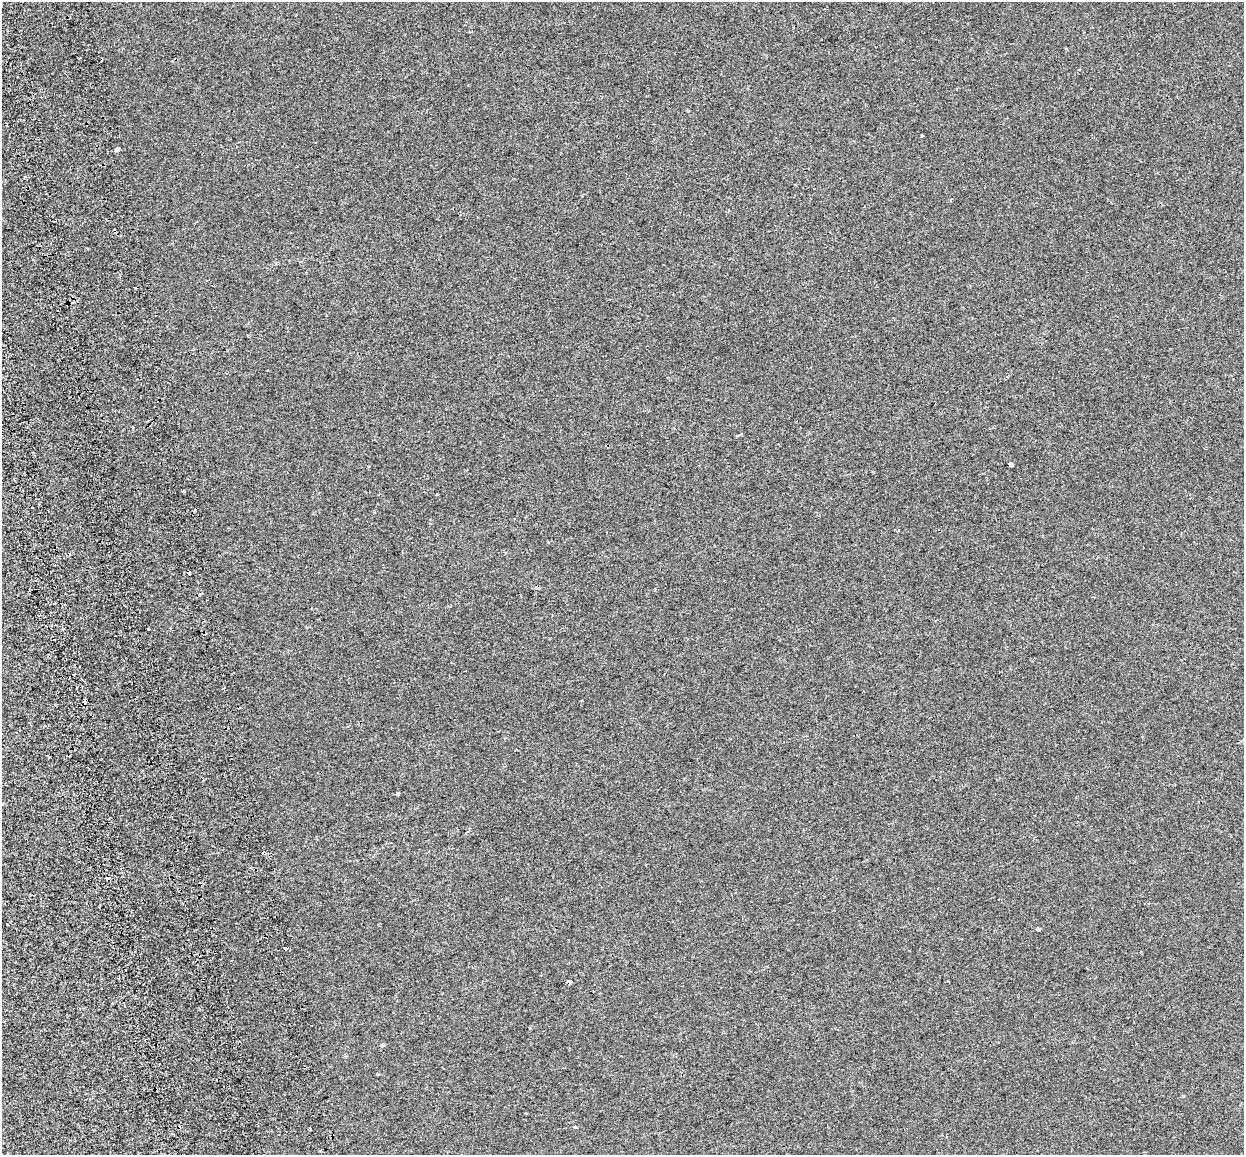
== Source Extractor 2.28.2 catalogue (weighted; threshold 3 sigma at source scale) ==
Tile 11 of 4 x 4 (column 3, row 3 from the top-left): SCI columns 2570-3811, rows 1327-2479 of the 5138 x 4912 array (HDU 1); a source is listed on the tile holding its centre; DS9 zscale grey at full resolution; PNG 1246 x 1157 px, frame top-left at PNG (2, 2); no overlay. Shown black and unused: <1% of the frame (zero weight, under 2 of 3 exposures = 7% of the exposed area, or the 3 px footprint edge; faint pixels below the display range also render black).
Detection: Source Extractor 2.28.2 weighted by HDU 2 'WHT'; one run over the whole footprint, this tile lists its part. Background -5.73e-04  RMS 0.0045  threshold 0.0204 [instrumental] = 3 sigma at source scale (4.5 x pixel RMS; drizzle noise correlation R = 1.50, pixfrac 1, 0.0396/0.0396 arcsec/px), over >= 5 px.
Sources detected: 26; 6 cosmic-ray / hot-pixel residue — not listed; the other 20 listed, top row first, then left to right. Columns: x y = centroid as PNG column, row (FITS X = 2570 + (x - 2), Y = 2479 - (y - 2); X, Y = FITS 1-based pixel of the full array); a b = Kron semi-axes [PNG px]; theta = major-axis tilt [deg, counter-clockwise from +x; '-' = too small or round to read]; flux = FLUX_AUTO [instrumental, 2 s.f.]
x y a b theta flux
922 136 3 3 - 0.77
117 149 4 4 - 19
25 177 3 3 - 1.1
1011 464 4 3 - 34
437 495 3 3 - 1.8
200 595 3 3 - 3.2
63 629 3 3 - 0.61
149 629 3 3 - 1.6
85 701 4 3 - 42
68 755 4 2 - 0.38
398 794 4 3 - 3.3
264 853 5 3 - 1.9
107 878 4 4 - 2.2
182 904 3 3 - 1.3
1037 929 4 3 - 0.76
569 982 5 3 - 7.5
382 1046 5 4 - 0.73
378 1074 3 3 - 0.46
575 1127 3 2 - 0.93
310 1128 3 2 - 0.43
Overlapping masked pixels (flux is a lower limit): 5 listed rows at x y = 85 701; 68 755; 264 853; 107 878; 569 982